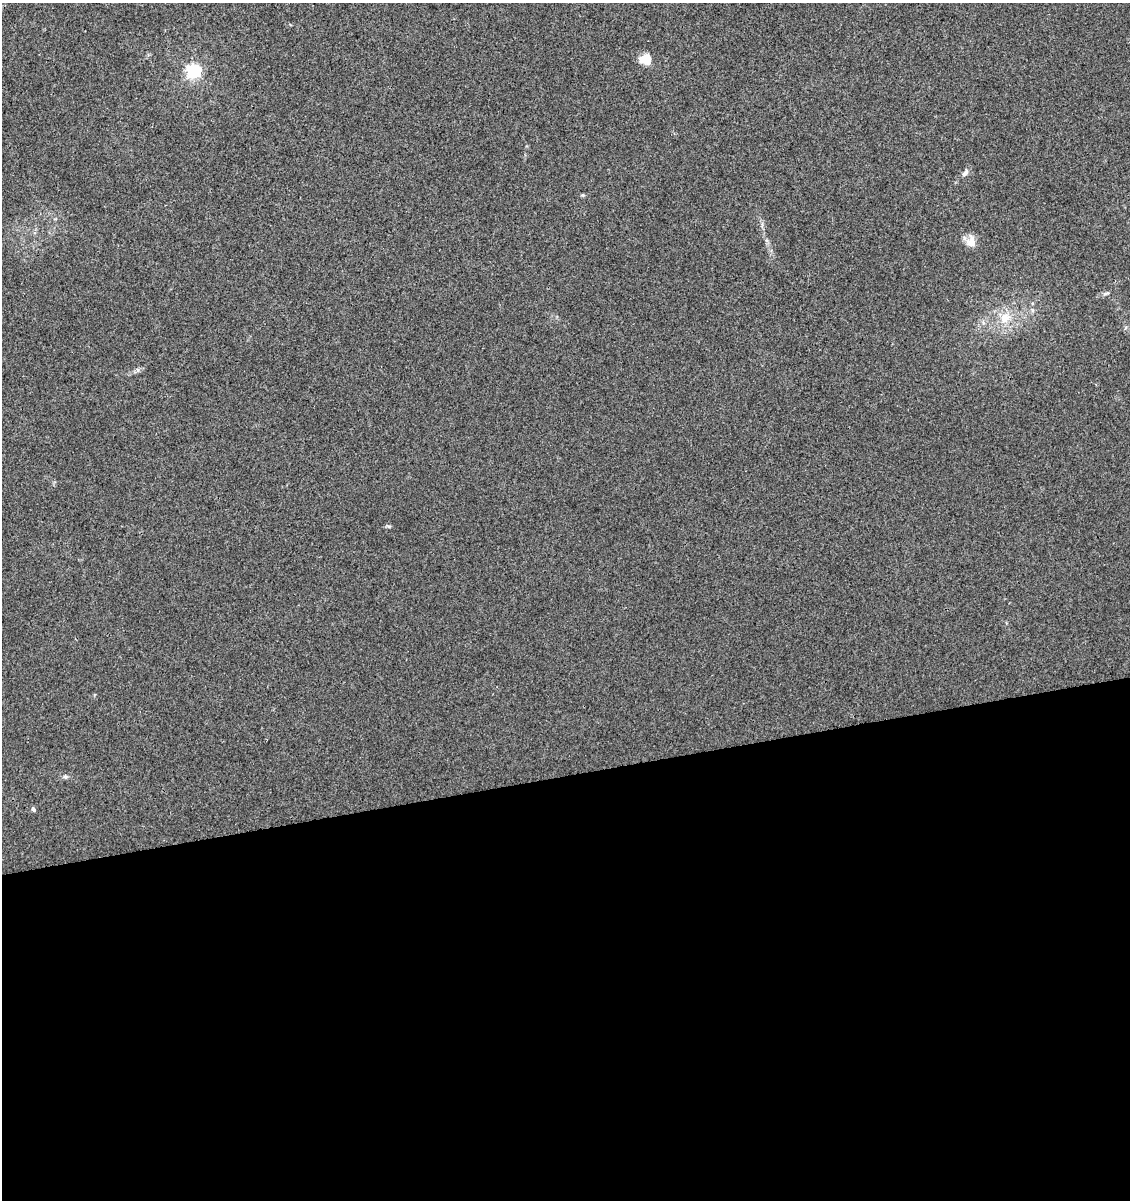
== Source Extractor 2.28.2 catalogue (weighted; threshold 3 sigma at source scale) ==
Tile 15 of 4 x 4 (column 3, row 4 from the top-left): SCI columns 2337-3464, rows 58-1255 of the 4626 x 4904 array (HDU 1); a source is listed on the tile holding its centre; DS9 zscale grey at full resolution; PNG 1132 x 1202 px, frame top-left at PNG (2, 3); no overlay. Shown black and unused: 35% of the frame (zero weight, under 3 of 4 exposures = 5% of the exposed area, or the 3 px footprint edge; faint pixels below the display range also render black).
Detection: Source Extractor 2.28.2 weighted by HDU 2 'WHT'; one run over the whole footprint, this tile lists its part. Background 0.00448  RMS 0.0026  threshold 0.0118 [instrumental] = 3 sigma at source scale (4.5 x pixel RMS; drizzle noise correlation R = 1.50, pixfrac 1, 0.0396/0.0396 arcsec/px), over >= 5 px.
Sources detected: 9; all 9 listed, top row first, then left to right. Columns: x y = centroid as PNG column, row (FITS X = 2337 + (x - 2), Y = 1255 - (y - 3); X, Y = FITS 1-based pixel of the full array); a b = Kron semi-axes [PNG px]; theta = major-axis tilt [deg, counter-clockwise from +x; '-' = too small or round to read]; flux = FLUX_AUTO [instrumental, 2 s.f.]
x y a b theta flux
645 59 14 12 1 3.3
193 71 6 6 - 52
965 173 11 6 52 0.92
583 195 5 4 - 0.31
971 242 15 11 88 2.6
1106 293 10 4 21 0.54
1005 318 12 10 69 3.5
65 776 6 5 - 0.47
33 809 6 4 -61 0.5